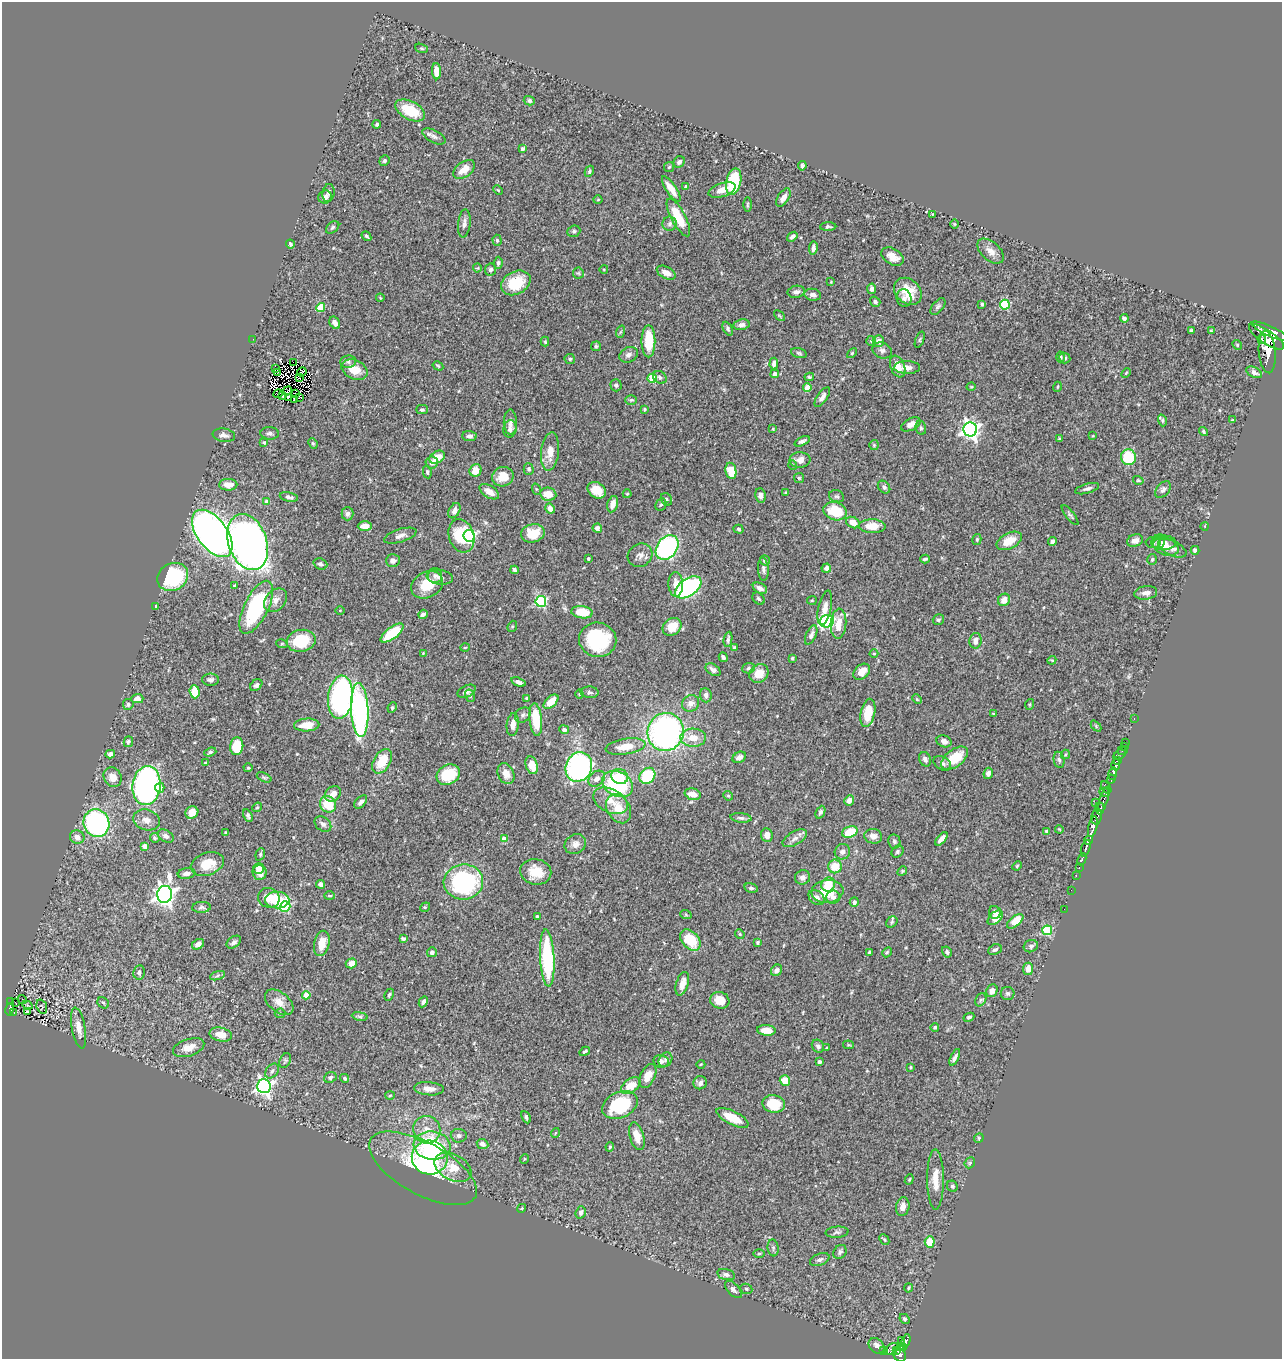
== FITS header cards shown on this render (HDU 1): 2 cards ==
NAXIS1  =                 1280
NAXIS2  =                 1357

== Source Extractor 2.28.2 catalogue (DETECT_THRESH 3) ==
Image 1280 x 1357 px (HDU 1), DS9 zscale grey, 1 PNG px = 1 image px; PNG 1284 x 1361 px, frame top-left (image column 1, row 1357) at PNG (2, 2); each listed source drawn as its Kron ellipse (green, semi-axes under 4 px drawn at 4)
Background 0.497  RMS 0.024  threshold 0.0714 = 3 sigma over >= 5 px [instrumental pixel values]
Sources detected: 519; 4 with non-positive FLUX_AUTO (blend fragments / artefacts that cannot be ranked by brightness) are neither listed nor drawn; of the other 515, the 500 brightest by FLUX_AUTO listed and drawn (15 fainter detections omitted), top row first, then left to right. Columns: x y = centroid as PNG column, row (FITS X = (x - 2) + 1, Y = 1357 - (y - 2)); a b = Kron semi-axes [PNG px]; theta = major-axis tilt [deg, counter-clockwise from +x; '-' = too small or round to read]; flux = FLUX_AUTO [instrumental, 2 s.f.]
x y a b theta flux
422 48 7 4 -19 2.3
436 71 8 4 -88 15
529 101 5 4 - 3.4
410 110 16 9 -27 51
377 124 4 4 - 2.9
434 136 13 6 -28 6.2
522 149 4 3 - 6.8
384 161 5 5 - 3.2
679 162 6 5 - 4.1
802 166 4 3 - 4
669 167 5 5 - 2.3
464 170 12 7 36 20
589 171 6 4 61 3
734 182 13 7 77 90
686 186 4 3 - 2
671 189 15 5 -56 17
498 190 5 3 - 1.5
722 190 14 7 18 17
328 193 9 6 82 5.1
325 197 7 6 - 8.6
783 198 10 5 58 10
598 200 4 3 - 1.2
747 204 7 3 89 2.2
933 214 3 3 - 1.5
678 217 21 7 -62 45
464 223 14 6 84 7.2
669 224 7 7 - 4.9
954 224 4 3 - 1.4
333 227 7 5 40 3.3
828 227 8 4 2 3.2
574 231 6 5 - 3.3
366 236 5 3 - 2.6
792 237 5 3 - 5.1
497 240 5 4 - 2.3
290 244 4 3 - 3
813 248 7 4 81 6
991 251 16 9 -42 13
892 257 12 8 -32 19
498 263 6 4 84 3.9
477 268 4 4 - 1.5
604 269 4 3 - 1.2
491 270 6 5 - 5.4
578 273 6 5 - 2.6
666 273 10 6 -28 11
831 282 4 4 - 1.4
516 283 15 11 28 48
872 289 5 4 - 6.2
908 291 15 12 -42 30
796 292 8 6 10 5.9
813 295 8 6 -10 8.4
380 298 4 4 - 1.5
904 298 8 7 - 6.3
875 302 5 4 - 3.5
982 304 3 3 - 2
1005 305 5 5 - 93
938 306 10 5 50 3.9
321 307 4 4 - 65
779 316 6 4 -45 1.8
1124 318 4 3 - 4.6
335 323 6 5 - 7.1
741 325 8 5 8 5.7
728 329 7 4 -64 2.9
1191 331 4 3 - 3
1211 331 3 3 - 1.2
1271 331 21 5 -24 2100
620 332 6 4 70 2
1266 337 21 6 -34 2700
253 339 2 2 - 4.8
1262 339 5 4 - 310
920 340 8 4 69 2.3
648 341 16 7 -90 52
871 341 5 5 - 2.6
878 341 6 6 - 12
545 342 5 4 - 1.9
1237 345 5 4 - 1.7
596 346 5 5 - 2.2
882 350 10 7 -24 6.2
1267 352 21 8 -85 2500
799 353 8 4 -15 3
852 353 6 3 45 1.7
628 355 9 7 26 6.1
1061 357 5 3 - 2.4
1065 358 6 5 - 4.1
570 359 5 5 - 3.4
293 362 2 2 - 91
348 362 8 6 8 4.2
774 364 6 4 85 7.2
438 366 5 3 - 1.7
898 366 11 7 -68 22
907 367 13 6 -1 8.9
276 369 3 2 - 2.9
355 370 13 9 -26 26
277 372 3 2 - 1.5
302 372 5 2 - 2.1
1254 372 8 5 -26 6.8
1126 373 5 3 - 1.7
775 374 4 4 - 6.4
300 377 4 2 - 1.4
660 377 7 6 - 4.2
809 377 5 4 - 2.5
652 378 5 4 - 72
616 385 6 5 - 3.7
971 387 4 3 - 1.3
1057 387 5 3 - 1.6
807 388 4 4 - 33
287 391 5 3 - 2.8
295 393 2 2 - 1.4
278 394 5 2 - 1.3
283 396 3 2 - 1.6
289 397 4 2 - 1.7
300 397 3 2 - 1.3
822 397 11 5 56 7.4
294 400 3 2 - 2.6
631 400 6 5 - 2.4
644 409 3 3 - 2.1
422 410 5 4 - 3.1
1162 420 6 4 -73 2.4
1232 420 3 3 - 1.4
510 422 12 6 -89 7
911 424 10 6 28 10
921 428 7 5 -76 2.9
510 429 8 6 78 6.1
773 429 4 3 - 1.6
970 429 7 7 - 780
1203 431 5 3 - 2.3
270 433 9 6 -3 4.8
224 435 11 6 -9 6.7
469 436 7 5 -3 5.5
1093 436 4 3 - 1.3
1059 439 4 3 - 1.8
802 441 8 4 23 3.9
264 442 4 3 - 2
313 443 5 4 - 2.2
874 445 5 5 - 1.6
550 451 19 9 84 22
437 457 8 5 32 19
1128 457 8 7 - 71
800 460 10 7 2 12
432 462 6 6 - 8.7
793 465 4 4 - 1.8
529 469 5 5 - 3.2
476 470 6 6 - 19
731 471 8 5 -79 43
427 472 6 4 -80 2.4
503 477 11 9 21 25
799 478 5 5 - 2
1138 480 5 4 - 1.9
228 485 9 5 1 15
884 487 7 5 -47 4.2
536 489 6 3 -72 1.7
1087 489 12 4 16 5.4
597 490 10 7 -35 26
1163 490 9 6 49 5.4
489 492 11 6 -33 16
786 492 4 4 - 2.1
548 494 8 6 -8 23
627 494 4 4 - 1.7
760 496 7 5 -83 5
837 496 8 6 -19 3.4
289 497 9 4 -11 5.7
666 499 7 5 -58 3.1
267 502 4 4 - 17
613 504 8 5 75 12
661 505 6 5 - 2.8
550 509 5 4 - 9.4
454 511 8 5 62 7.9
835 511 12 9 -18 49
347 514 7 6 - 4.7
1070 515 12 3 -52 3
853 522 7 5 -28 17
365 526 7 5 0 12
872 526 13 7 -1 24
1205 526 4 3 - 1.3
597 528 5 4 - 5.9
738 529 5 4 - 2.4
212 533 27 15 -53 1100
533 533 12 9 11 31
400 536 17 6 17 9.2
461 536 17 12 -72 59
469 536 6 5 - 300
977 539 5 4 - 2.7
1009 541 13 7 26 29
1135 541 8 6 18 8.5
248 542 29 19 -71 1100
1052 542 4 3 - 4.3
1158 542 7 6 - 4.6
1153 543 7 5 -2 2.7
1164 543 12 7 4 9.6
667 547 13 10 52 250
1166 547 13 8 -19 12
1172 548 15 7 -26 9.5
1195 550 4 4 - 5.8
640 555 13 11 35 10
588 559 3 3 - 2.4
925 559 4 2 - 2.7
1152 559 5 5 - 2.7
765 560 5 5 - 4.1
393 561 7 6 - 6.8
320 564 7 5 -21 3.9
826 568 5 4 - 6.7
763 569 11 5 -86 4.9
514 570 4 3 - 3.7
435 576 7 7 - 4.8
173 577 16 13 31 130
440 577 13 7 -9 8.4
676 584 12 7 -88 16
427 585 17 12 26 36
235 586 4 3 - 2.1
688 587 15 8 35 240
760 588 7 5 -29 6.8
1146 593 11 6 8 8.7
759 599 7 5 -45 3.1
276 600 13 10 46 12
812 600 5 4 - 1.7
1004 600 6 6 - 12
541 601 5 5 - 160
156 607 3 3 - 3.1
256 607 29 12 64 170
825 608 17 6 77 12
340 610 5 3 - 1.3
582 612 11 6 -5 41
423 614 5 4 - 4.4
938 620 6 5 - 3.3
827 621 7 6 - 220
838 624 15 7 86 23
512 626 6 4 69 2.1
672 627 10 8 34 28
392 633 13 6 38 63
811 635 10 5 66 5.3
728 639 7 3 81 3.3
598 640 19 17 -10 110
301 641 14 11 11 62
975 641 8 6 80 11
282 644 6 3 -17 1.7
465 647 5 3 - 1.3
734 647 3 3 - 2.1
423 653 4 3 - 1.2
874 654 4 4 - 1.7
723 657 5 3 - 3.8
792 658 3 3 - 2.2
1052 660 4 3 - 1.4
748 668 6 5 - 2.9
713 670 8 5 -33 6.3
862 672 9 6 41 17
759 673 10 9 - 23
210 680 8 6 0 5.8
518 682 7 4 -19 5.3
256 685 7 5 42 4.1
467 691 9 5 27 5.3
195 692 6 5 - 37
590 692 9 6 -3 4.3
579 694 4 4 - 1.6
706 695 7 5 -84 5.7
470 696 6 4 -72 2.8
340 697 22 12 84 440
526 698 4 3 - 1.5
137 699 6 4 1 7.9
917 699 5 4 - 1.6
551 702 9 5 44 29
691 703 9 8 - 11
128 704 5 5 - 4.2
1030 704 5 3 - 1.5
392 708 5 4 - 2
360 710 27 8 -87 350
868 713 14 7 78 40
994 714 4 3 - 1.7
523 715 8 7 - 5.6
1134 719 3 2 - 11
536 720 16 6 -84 54
307 725 13 6 3 24
513 725 11 6 84 12
1096 726 6 4 -47 1.9
564 730 5 4 - 5.5
666 732 19 18 - 470
693 738 13 9 -1 23
944 741 8 6 -19 7.2
128 742 5 4 - 3.2
1125 742 2 2 - 10
237 746 9 6 83 45
1124 746 2 2 - 7.6
626 747 20 7 9 24
1121 751 4 2 - 18
210 752 6 4 19 3.9
110 754 5 4 - 7.2
1065 754 5 3 - 1.6
1120 754 8 4 39 31
739 757 7 5 29 7.9
955 758 15 8 38 41
925 759 7 5 -64 6.3
1059 760 8 5 -78 3.9
382 761 13 8 60 42
1117 761 3 3 - 140
205 763 4 4 - 1.6
942 763 9 6 -31 5.7
532 765 9 6 -72 25
1116 765 5 4 - 520
579 767 15 13 66 400
248 768 4 4 - 1.7
988 773 5 4 - 8.3
506 774 11 8 -64 15
1113 774 6 3 76 330
448 775 12 9 28 58
620 776 8 7 - 28
647 776 9 7 47 73
113 777 10 8 -61 15
264 777 8 4 -23 2.6
597 779 9 7 40 9.1
1111 779 5 3 - 180
617 784 16 12 -29 150
146 786 19 14 84 500
1106 787 6 3 -58 100
160 788 5 4 - 13
1104 792 5 3 - 130
333 794 9 7 40 11
693 794 8 5 -14 15
728 796 5 4 - 1.8
1104 799 13 4 72 190
849 800 5 4 - 9
610 801 18 11 -27 24
361 802 8 5 48 6
1095 802 4 3 - 120
328 804 8 7 - 40
257 807 5 4 - 2
1100 808 6 4 -87 290
618 809 15 11 -61 30
192 812 7 6 - 23
820 812 7 4 65 3.6
248 816 6 4 -62 3.8
1096 816 8 5 80 250
741 818 10 4 -7 4.2
146 820 13 10 -17 13
96 823 14 13 - 270
323 824 9 6 -37 6.3
1093 827 10 4 77 1100
1059 829 4 3 - 1.3
1047 831 4 4 - 6.6
850 832 8 5 20 39
226 833 3 3 - 3
767 835 7 6 - 10
166 836 8 5 -33 7
873 836 9 7 -12 9.9
77 837 7 6 - 9.5
155 838 5 4 - 2.8
795 838 13 6 30 8.3
504 839 4 4 - 28
941 839 8 4 49 9.7
1088 840 5 3 - 350
894 841 7 6 - 3.9
575 844 11 9 32 11
145 846 4 4 - 17
1086 848 8 3 71 460
842 852 8 7 - 7.1
897 852 6 5 - 3.4
260 854 6 4 71 2.3
1082 859 6 3 65 150
207 864 17 11 20 33
835 866 7 6 - 26
1017 866 5 4 - 2
259 868 5 5 - 9.6
1079 868 4 2 - 83
902 871 5 4 - 1.9
259 872 7 7 - 18
536 872 15 12 -9 33
187 873 9 5 8 6.6
1076 876 3 2 - 15
803 877 7 7 - 6.6
463 882 20 17 5 230
321 884 4 4 - 4.2
828 884 7 6 - 34
751 888 7 4 -13 3.7
1071 890 2 2 - 2.9
827 891 16 11 7 39
165 894 8 7 - 1100
329 896 5 4 - 2.1
833 897 7 6 - 5.8
269 898 11 10 - 19
817 898 9 6 -40 9.1
277 900 12 8 0 61
854 902 5 4 - 5.1
201 907 9 5 3 4
285 907 5 5 - 100
425 907 5 4 - 2.1
1064 909 2 2 - 5.1
995 912 6 6 - 8.2
686 915 6 3 -19 1.7
537 916 3 3 - 2.9
995 918 9 5 41 24
1015 921 9 5 39 32
892 922 6 5 - 2.6
1047 930 5 5 - 88
740 934 5 4 - 2
403 939 4 3 - 3.6
690 940 12 8 -48 55
234 942 8 5 37 5.1
758 942 4 3 - 2.5
322 943 13 7 77 24
198 944 6 5 - 7.9
1031 946 7 6 - 4.5
995 950 7 5 25 4.2
432 952 5 5 - 4.8
869 952 4 3 - 2.8
887 952 6 4 44 2.2
947 952 6 4 -59 3.6
547 958 28 7 -87 160
351 963 6 5 - 15
1028 969 6 5 - 11
777 970 6 5 - 6.3
139 972 7 6 - 4.9
217 976 8 3 19 2.7
682 984 12 6 73 15
992 991 6 5 - 8.9
1008 993 7 6 - 4
306 995 4 4 - 30
389 995 6 4 63 2.6
22 999 4 3 - 1.2
720 1000 10 8 -18 20
981 1000 7 5 59 2.8
11 1002 3 2 - 12
15 1002 2 2 - 1.7
279 1002 16 10 -38 16
423 1002 6 4 62 5.1
103 1003 6 5 - 2.7
27 1005 5 3 - 2
42 1007 7 5 -70 3
10 1009 6 4 78 120
14 1012 4 3 - 5.3
27 1012 3 2 - 1.3
280 1013 5 5 - 2.1
360 1016 8 4 -8 3.2
969 1017 5 4 - 3
935 1027 4 4 - 2.7
79 1028 21 6 -79 16
766 1030 9 5 -5 14
221 1035 11 7 -13 23
848 1045 5 4 - 1.6
818 1046 7 5 -51 4.5
189 1048 16 8 18 18
827 1048 4 3 - 1.7
585 1051 6 3 31 2.7
955 1057 9 3 65 4.9
285 1060 8 5 66 2.9
665 1060 8 6 52 4.4
661 1061 8 6 -10 4.7
819 1062 4 3 - 5.2
701 1064 4 3 - 1.2
910 1067 3 2 - 1.4
272 1071 8 6 53 4.8
648 1076 13 7 64 15
330 1077 6 5 - 3.9
345 1078 4 4 - 3.1
785 1080 5 5 - 24
700 1083 7 6 - 6.7
264 1086 7 6 - 520
631 1086 11 6 37 31
429 1089 15 6 -5 13
390 1096 5 3 - 1.7
774 1104 11 8 -12 47
620 1105 19 13 24 93
526 1117 6 4 -65 3.9
732 1118 17 6 -27 37
427 1130 14 13 - 22
555 1133 5 3 - 1.2
459 1136 8 7 - 5
637 1136 14 7 -74 21
979 1138 5 4 - 2.1
482 1144 6 4 -25 6
432 1146 18 14 -8 190
610 1147 4 4 - 2.2
430 1158 18 17 - 48
524 1159 5 3 - 1.4
970 1163 6 5 - 2.7
453 1167 20 13 -28 31
423 1168 60 26 -29 120
909 1179 5 4 - 1.8
935 1179 30 8 -90 24
952 1186 6 5 - 3
903 1207 9 6 76 11
522 1208 5 3 - 1.5
581 1212 6 5 - 5.4
837 1232 11 5 5 4.5
884 1239 6 3 -45 2.2
930 1242 5 5 - 31
773 1248 8 5 -83 4.1
840 1252 7 6 - 4
759 1254 6 3 1 1.7
820 1260 10 6 22 5.5
726 1275 9 5 -15 5.1
908 1288 4 3 - 1.6
733 1289 11 5 -47 5.9
746 1289 6 5 - 2.9
905 1319 5 4 - 2.8
901 1340 3 2 - 5.5
906 1341 7 3 71 90
877 1346 9 7 -43 8.3
900 1347 3 3 - 32
904 1347 3 2 - 21
892 1349 8 5 30 240
883 1350 3 2 - 11
896 1350 4 3 - 120
900 1355 7 6 - 260
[15 fainter detections neither listed nor drawn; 4 non-positive-flux detections neither listed nor drawn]